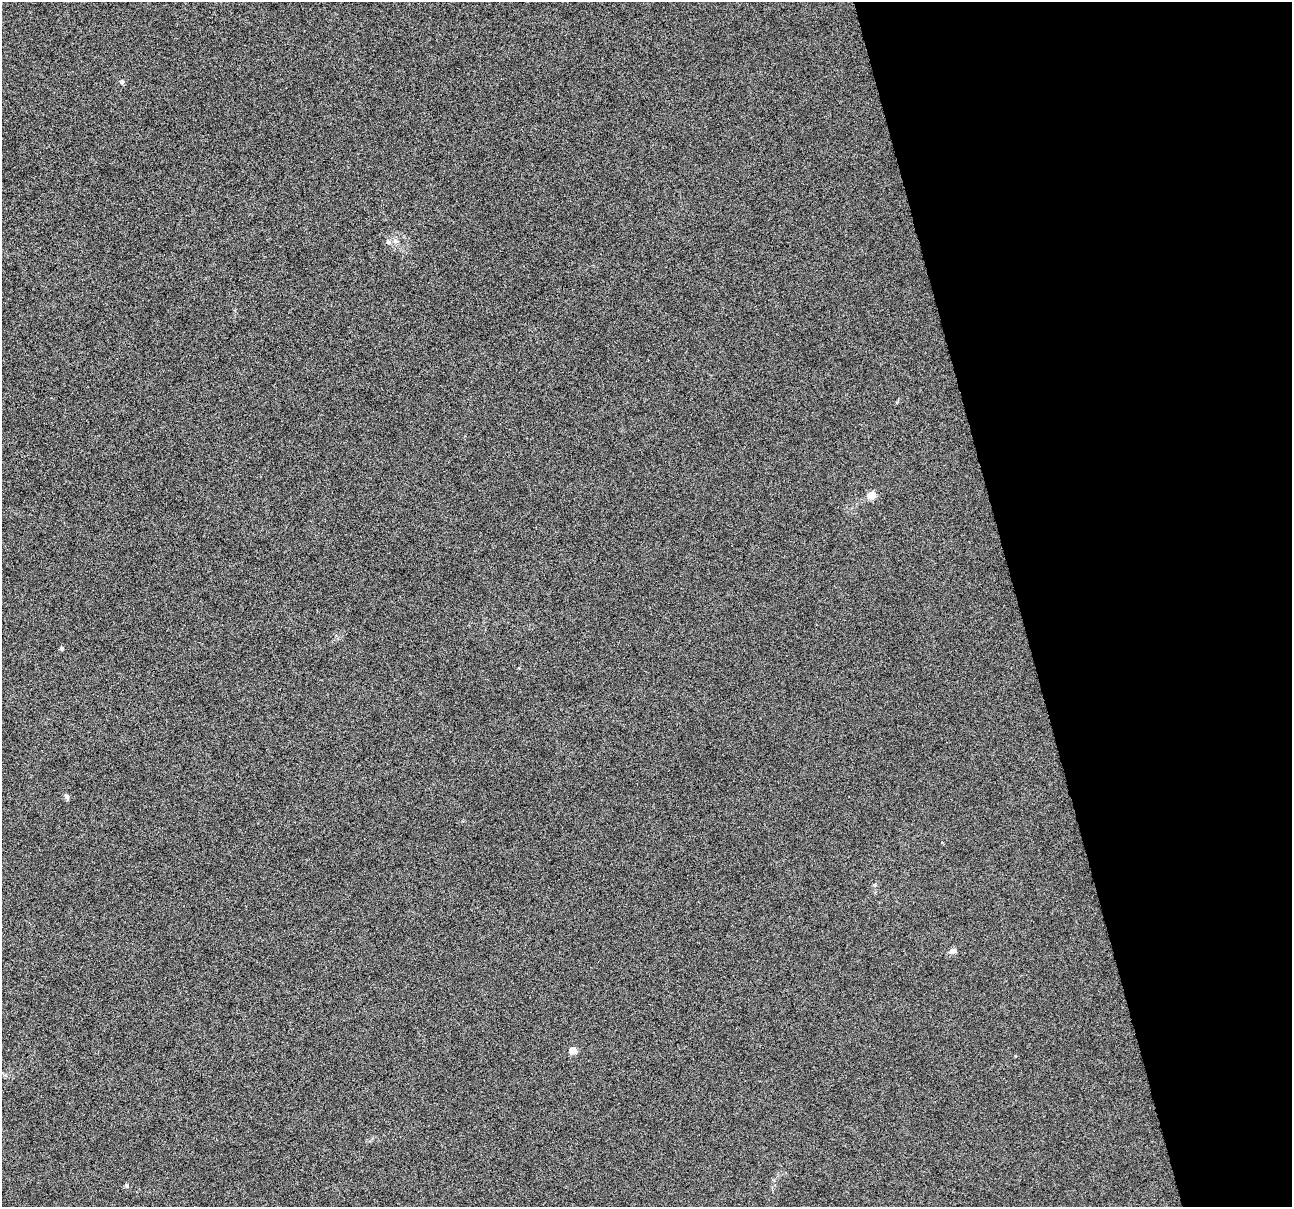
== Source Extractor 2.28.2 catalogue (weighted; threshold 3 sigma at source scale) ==
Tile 12 of 4 x 4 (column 4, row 3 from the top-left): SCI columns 3870-5159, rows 1300-2504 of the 5159 x 4959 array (HDU 1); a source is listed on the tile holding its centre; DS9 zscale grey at full resolution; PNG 1294 x 1209 px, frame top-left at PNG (2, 2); no overlay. Shown black and unused: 21% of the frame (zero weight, under 10 of 20 exposures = <1% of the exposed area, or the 3 px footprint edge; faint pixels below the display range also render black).
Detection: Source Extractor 2.28.2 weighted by HDU 2 'WHT'; one run over the whole footprint, this tile lists its part. Background -3.27e-04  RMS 0.0017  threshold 0.00683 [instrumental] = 3 sigma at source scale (4.09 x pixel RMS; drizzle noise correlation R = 1.36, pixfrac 0.8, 0.0396/0.0396 arcsec/px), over >= 5 px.
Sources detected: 9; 1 inside a brighter listed object's ellipse — not listed separately; the other 8 listed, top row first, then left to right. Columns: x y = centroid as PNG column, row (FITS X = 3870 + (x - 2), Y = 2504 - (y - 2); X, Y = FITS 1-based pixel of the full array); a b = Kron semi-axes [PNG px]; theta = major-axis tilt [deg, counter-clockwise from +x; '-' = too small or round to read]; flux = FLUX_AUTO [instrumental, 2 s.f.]
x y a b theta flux
122 82 6 5 - 0.31
395 241 8 3 -5 0.3
871 495 11 9 37 1.1
62 648 5 5 - 0.27
67 797 9 5 -61 0.34
875 885 5 5 - 0.22
952 951 8 6 24 0.56
573 1051 5 5 - 2.5